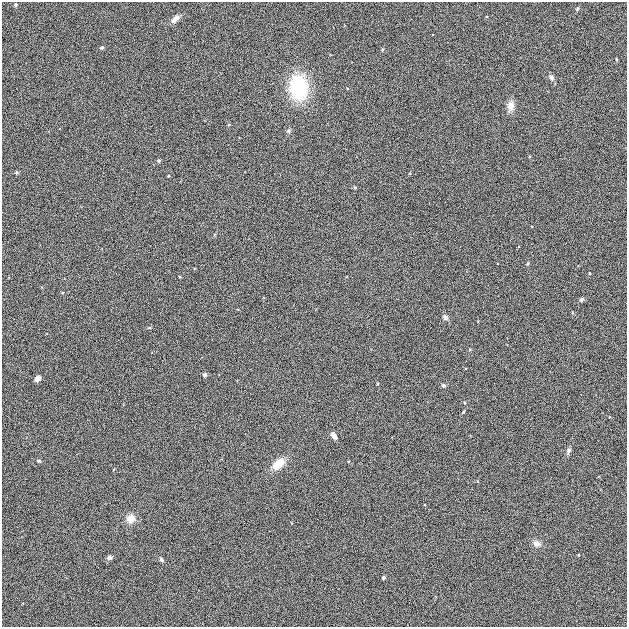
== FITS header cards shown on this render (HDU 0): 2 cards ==
NAXIS1  =                  625
NAXIS2  =                  625

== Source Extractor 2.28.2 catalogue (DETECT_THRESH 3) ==
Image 625 x 625 px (HDU 0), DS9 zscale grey, 1 PNG px = 1 image px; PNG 629 x 629 px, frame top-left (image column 1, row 625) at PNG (2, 2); no overlay
Background 3.38e-04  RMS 0.042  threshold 0.125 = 3 sigma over >= 5 px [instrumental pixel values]
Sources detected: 31; all 31 listed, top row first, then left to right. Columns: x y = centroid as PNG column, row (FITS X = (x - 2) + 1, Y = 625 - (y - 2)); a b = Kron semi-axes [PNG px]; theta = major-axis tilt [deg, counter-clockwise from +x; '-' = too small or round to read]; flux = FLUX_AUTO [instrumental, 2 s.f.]
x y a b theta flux
16 5 4 4 - 4.7
577 8 5 5 - 4
175 19 8 5 42 19
102 48 4 4 - 4.4
382 50 4 3 - 2.8
616 59 4 3 - 2.7
551 77 7 5 -69 9.4
298 87 23 17 -84 200
511 106 10 8 83 23
289 131 6 5 - 5.7
159 161 4 4 - 3.8
17 172 5 4 - 3.7
355 187 4 3 - 3.1
527 263 4 3 - 3.4
589 273 4 2 - 2.2
582 300 5 4 - 6.2
445 317 7 5 -47 8.7
205 375 5 4 - 5.4
37 378 5 4 - 19
377 384 4 2 - 2.4
443 385 4 4 - 6.3
463 412 4 3 - 3.1
334 436 6 4 -54 18
568 451 7 5 59 7.5
38 461 4 4 - 4.1
278 464 16 10 39 38
131 519 11 10 - 24
536 543 8 7 - 15
110 558 6 5 - 7.3
161 560 6 5 - 5.1
383 578 4 3 - 5.4